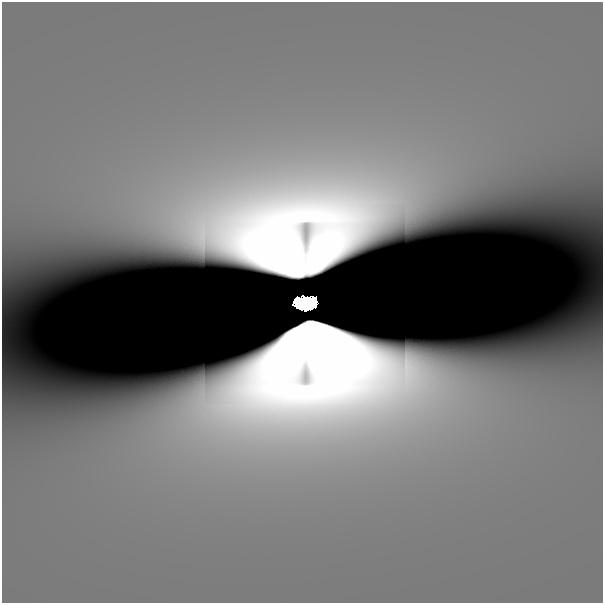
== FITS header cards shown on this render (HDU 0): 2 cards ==
NAXIS1  =                  601
NAXIS2  =                  601

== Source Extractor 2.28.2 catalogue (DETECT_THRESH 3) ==
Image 601 x 601 px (HDU 0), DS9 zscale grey, 1 PNG px = 1 image px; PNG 605 x 605 px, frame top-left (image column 1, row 601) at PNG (2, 2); no overlay
Background 3.46e-11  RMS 3.1e-11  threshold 9.44e-11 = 3 sigma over >= 5 px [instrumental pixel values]
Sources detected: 6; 4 with non-positive FLUX_AUTO (blend fragments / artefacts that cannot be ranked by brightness) are not listed; the other 2 listed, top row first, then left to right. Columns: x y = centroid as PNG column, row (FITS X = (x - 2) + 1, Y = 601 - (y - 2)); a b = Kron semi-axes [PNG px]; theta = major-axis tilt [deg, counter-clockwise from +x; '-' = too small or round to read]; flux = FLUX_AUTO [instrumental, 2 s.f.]
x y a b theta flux
305 303 18 10 3 1.0e+01
583 336 45 27 29 2.5e-07
At the frame edge (FLAGS 8, measured only in part): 1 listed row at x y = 583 336
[4 non-positive-flux detections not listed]